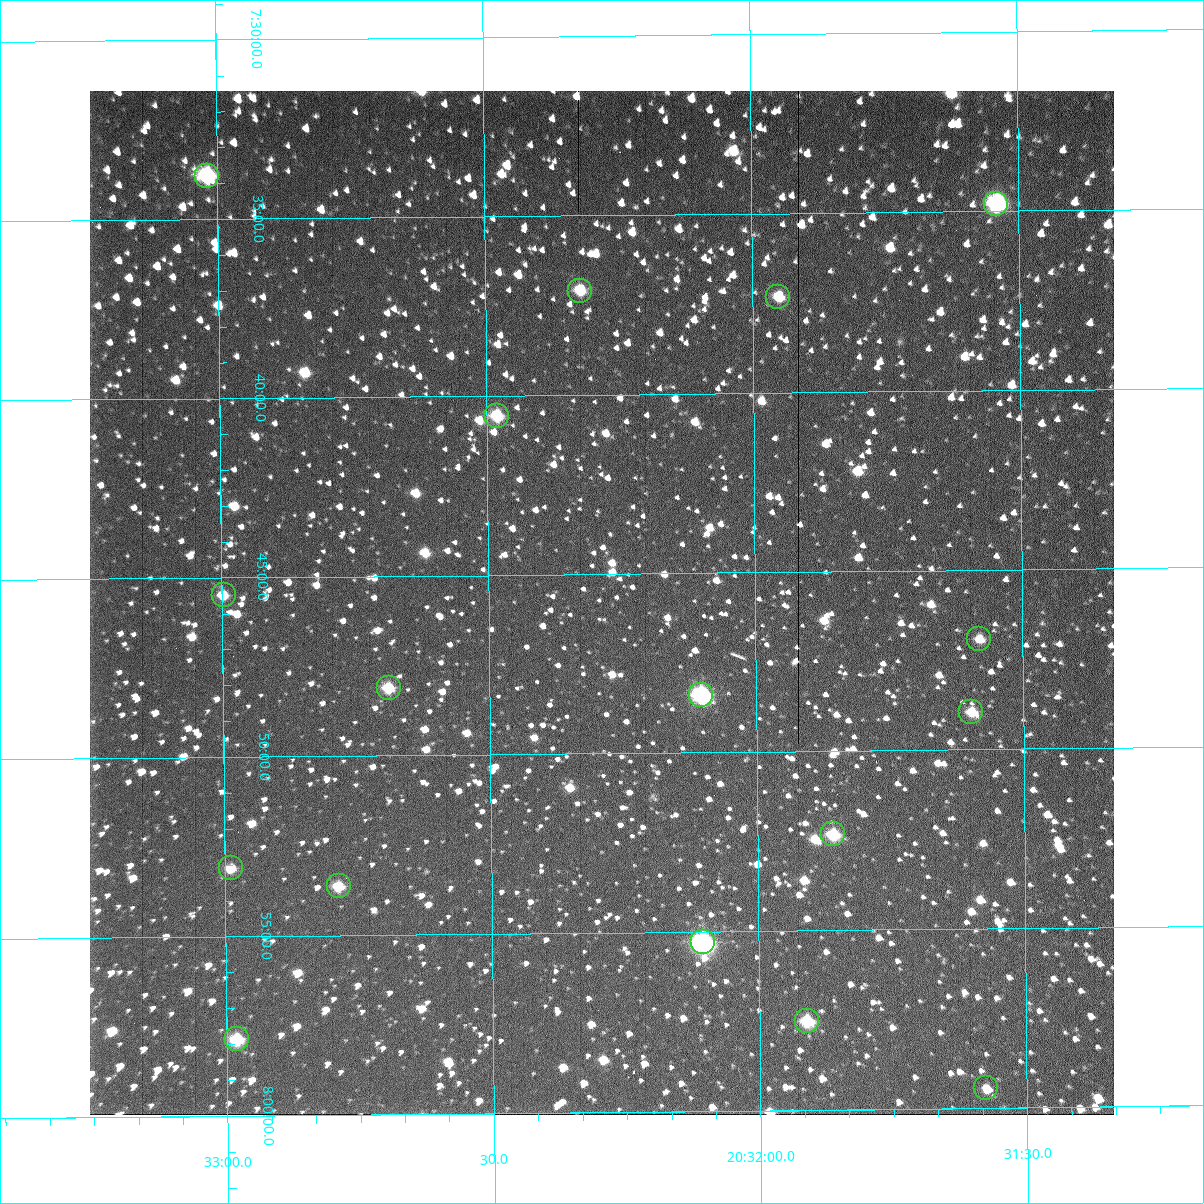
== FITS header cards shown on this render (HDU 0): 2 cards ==
NAXIS1  =                 1024 /fastest changing axis
NAXIS2  =                 1024 /next to fastest changing axis

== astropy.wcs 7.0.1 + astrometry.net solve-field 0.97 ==
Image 1024 x 1024 px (HDU 0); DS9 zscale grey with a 90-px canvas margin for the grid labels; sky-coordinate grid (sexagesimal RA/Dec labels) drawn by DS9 from the SOLVED WCS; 17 Tycho-2 reference stars matched to detected sources circled (green)
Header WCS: RA---TAN-SIP/DEC--TAN-SIP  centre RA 20:32:17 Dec +07:46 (308.07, +7.76 deg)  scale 1.67 arcsec/px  FOV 28.5' x 28.5'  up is -179 deg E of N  parity flipped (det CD > 0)
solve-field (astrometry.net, Tycho-2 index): VERIFIED the header's WCS against the Tycho-2 star catalogue (17 matches, 0 conflicts) and refined it, rather than solving blind
Solved WCS: RA---TAN-SIP/DEC--TAN-SIP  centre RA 20:32:17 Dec +07:46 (308.07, +7.76 deg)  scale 1.67 arcsec/px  FOV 28.5' x 28.5'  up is -179 deg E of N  parity flipped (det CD > 0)
The solver's refit moves the header's centre by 0.091 arcsec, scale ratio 0.9997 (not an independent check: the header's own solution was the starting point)
Tycho-2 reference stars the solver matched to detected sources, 17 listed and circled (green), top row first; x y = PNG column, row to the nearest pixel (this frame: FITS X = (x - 90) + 1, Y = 1024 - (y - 91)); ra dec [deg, ICRS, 3 dp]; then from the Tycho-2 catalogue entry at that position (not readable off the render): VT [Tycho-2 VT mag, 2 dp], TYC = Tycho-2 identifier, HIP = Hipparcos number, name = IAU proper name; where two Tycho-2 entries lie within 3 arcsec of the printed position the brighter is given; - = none
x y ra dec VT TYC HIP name
207 176 308.254 +7.563 10.72 1087-1249-1 - -
996 204 307.885 +7.580 9.94 1087-1485-1 - -
580 291 308.081 +7.618 11.66 1087-1359-1 - -
778 297 307.988 +7.622 11.58 1087-1463-1 - -
497 416 308.120 +7.676 10.97 1087-777-1 - -
224 595 308.249 +7.758 12.15 1087-191-1 - -
979 639 307.896 +7.782 12.05 1087-1223-1 - -
389 688 308.172 +7.802 11.35 1087-577-1 - -
701 695 308.026 +7.807 10.06 1087-869-1 - -
971 712 307.899 +7.816 11.93 1087-443-1 - -
833 834 307.965 +7.872 11.30 1087-1097-1 - -
231 868 308.247 +7.885 12.25 1087-1189-1 - -
339 886 308.197 +7.894 11.89 1087-513-1 - -
703 942 308.026 +7.922 8.78 1087-1005-1 - -
807 1021 307.978 +7.959 10.80 1087-245-1 - -
237 1039 308.245 +7.964 11.42 1087-281-1 - -
986 1088 307.894 +7.991 12.18 1087-7-1 - -